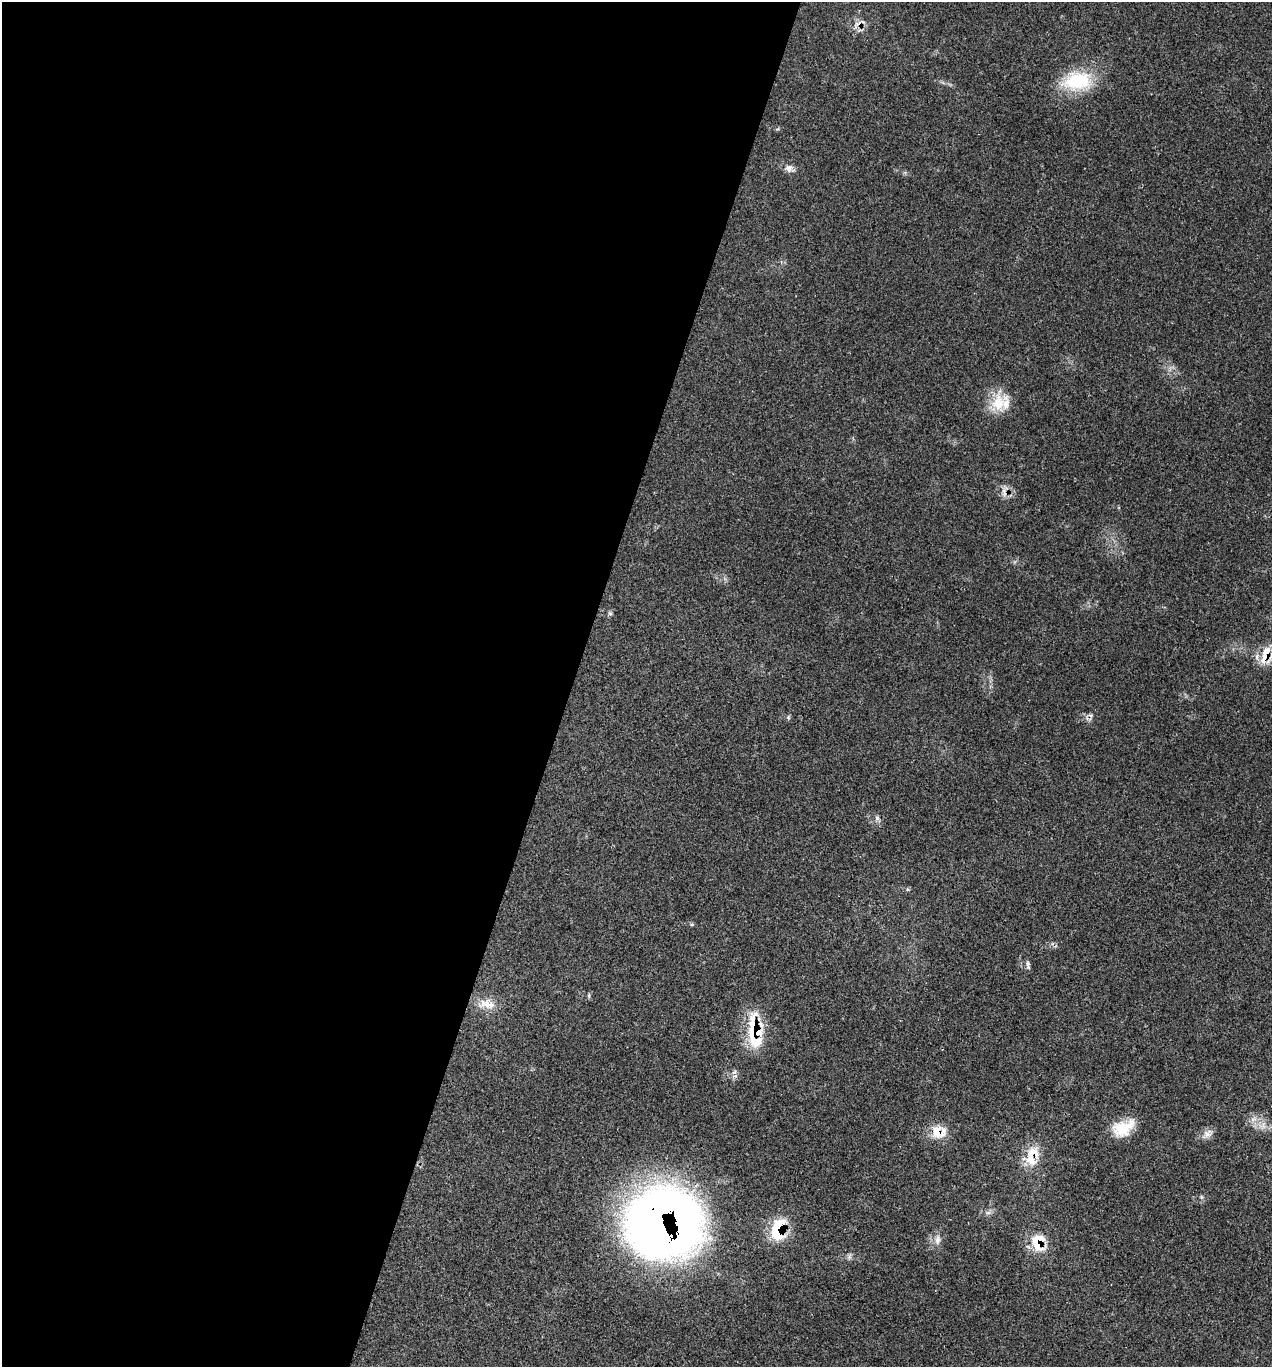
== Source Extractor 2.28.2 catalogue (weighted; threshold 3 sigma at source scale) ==
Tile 5 of 4 x 4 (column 1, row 2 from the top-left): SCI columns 273-1542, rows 2735-4099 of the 5483 x 5469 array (HDU 1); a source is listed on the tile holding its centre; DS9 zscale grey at full resolution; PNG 1274 x 1369 px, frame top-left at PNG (2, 2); no overlay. Shown black and unused: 45% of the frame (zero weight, under 2 of 3 exposures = <1% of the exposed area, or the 3 px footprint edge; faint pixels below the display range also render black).
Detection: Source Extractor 2.28.2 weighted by HDU 2 'WHT'; one run over the whole footprint, this tile lists its part. Background 0.0807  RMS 0.0059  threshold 0.0264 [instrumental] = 3 sigma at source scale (4.5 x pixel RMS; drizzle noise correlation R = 1.50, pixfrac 1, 0.05/0.05 arcsec/px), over >= 5 px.
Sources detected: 30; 3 cosmic-ray / hot-pixel residue — not listed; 2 inside a brighter listed object's ellipse — not listed separately; the other 25 listed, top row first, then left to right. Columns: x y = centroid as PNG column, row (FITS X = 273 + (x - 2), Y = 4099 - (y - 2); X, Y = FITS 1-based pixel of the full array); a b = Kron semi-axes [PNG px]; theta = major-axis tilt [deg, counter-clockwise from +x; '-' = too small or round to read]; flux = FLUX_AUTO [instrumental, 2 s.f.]
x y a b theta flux
1077 81 41 25 6 32
789 168 9 9 - 3.3
998 403 31 18 81 15
610 613 6 5 - 1
1266 654 30 10 70 12
788 717 6 5 - 0.92
877 818 6 6 - 1.5
1028 965 12 5 -82 1.6
589 995 7 3 90 0.81
488 1004 22 13 -30 8.9
755 1031 40 18 -87 32
734 1072 8 4 44 1.5
1253 1119 10 6 26 3
1263 1125 13 9 58 4.7
1123 1128 27 17 27 17
939 1132 21 18 -6 12
1208 1133 18 9 32 4.2
1032 1156 31 16 74 15
1201 1197 7 4 -90 1
988 1213 7 4 0 1.4
663 1223 60 57 17 620
778 1229 30 16 77 24
938 1240 15 7 80 3.8
1038 1242 22 16 -88 17
849 1257 7 6 - 1.5
Overlapping masked pixels (flux is a lower limit): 7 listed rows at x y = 1266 654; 755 1031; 939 1132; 1032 1156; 663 1223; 778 1229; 1038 1242
Isophote crosses this tile's border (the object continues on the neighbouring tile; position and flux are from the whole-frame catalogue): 1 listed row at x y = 1266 654